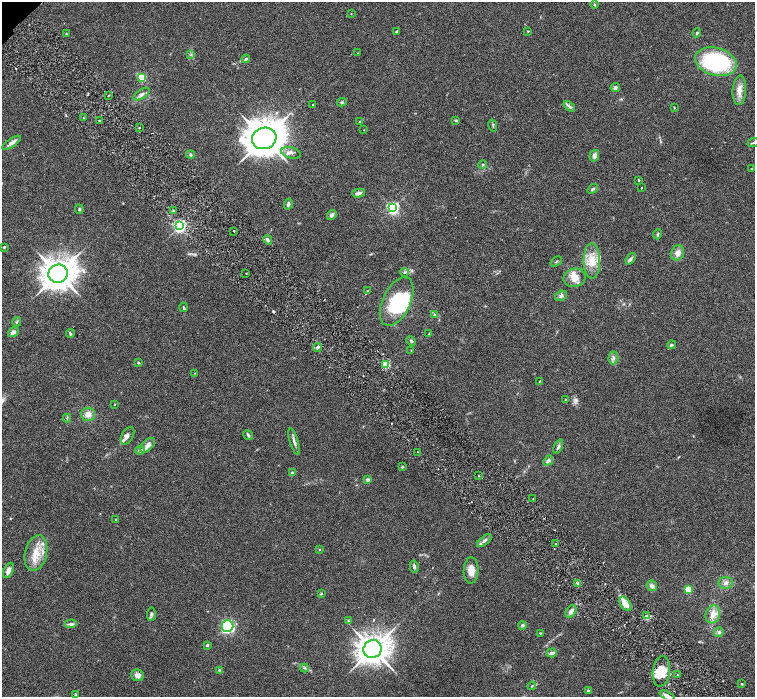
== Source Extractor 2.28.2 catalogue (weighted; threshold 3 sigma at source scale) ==
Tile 6 of 4 x 4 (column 2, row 2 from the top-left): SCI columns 1511-3015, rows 3085-4474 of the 6028 x 6026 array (HDU 1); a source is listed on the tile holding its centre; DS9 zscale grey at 2 x 2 block average (1 PNG px = mean of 2 x 2 image px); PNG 757 x 699 px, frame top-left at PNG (2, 2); each listed source drawn as its Kron ellipse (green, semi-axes under 4 px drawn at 4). Shown black and unused: <1% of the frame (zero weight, under 3 of 6 exposures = <1% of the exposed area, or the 3 px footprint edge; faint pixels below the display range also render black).
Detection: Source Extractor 2.28.2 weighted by HDU 2 'WHT'; one run over the whole footprint, this tile lists its part. Background 0.0444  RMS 0.0034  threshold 0.0139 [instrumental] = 3 sigma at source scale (4.09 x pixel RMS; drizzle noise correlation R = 1.36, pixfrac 0.8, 0.05/0.05 arcsec/px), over >= 5 px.
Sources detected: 144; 1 inside a brighter object's white glare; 1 cosmic-ray / hot-pixel residue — neither listed nor drawn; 1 coinciding with a brighter row at this scale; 13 inside a brighter listed object's ellipse — not listed separately; the other 128 listed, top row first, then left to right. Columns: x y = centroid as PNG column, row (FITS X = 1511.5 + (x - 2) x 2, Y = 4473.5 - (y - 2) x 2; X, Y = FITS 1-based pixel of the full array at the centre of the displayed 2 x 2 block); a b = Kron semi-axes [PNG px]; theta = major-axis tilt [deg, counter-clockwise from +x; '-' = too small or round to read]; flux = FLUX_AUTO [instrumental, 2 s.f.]
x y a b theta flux
594 5 4 3 - 0.83
351 14 2 2 - 0.26
396 31 4 2 - 0.88
528 31 3 2 - 0.48
697 33 4 3 - 0.97
66 34 3 2 - 0.43
358 53 3 2 - 0.36
191 54 4 3 - 0.8
246 59 4 3 - 1.1
716 62 21 14 -15 89
142 77 3 3 - 42
615 87 5 4 - 1.8
739 90 15 6 87 6
141 94 9 4 32 2.7
108 96 2 2 - 0.46
342 102 5 3 - 0.95
312 104 2 2 - 0.36
569 106 6 3 -38 1.6
674 107 3 2 - 0.42
84 118 2 2 - 0.57
99 120 2 2 - 0.65
456 120 4 3 - 0.92
360 121 3 3 - 0.55
493 125 6 2 -77 0.78
139 128 2 2 - 0.38
364 130 2 2 - 0.24
264 138 12 10 19 1500
12 143 10 3 34 3.8
753 143 6 2 21 0.89
291 153 10 5 -14 3.2
191 155 4 3 - 1.1
594 156 6 4 73 2.9
482 165 4 3 - 0.82
751 169 3 2 - 0.37
639 180 2 2 - 0.98
641 188 2 2 - 0.3
593 189 6 3 39 1.3
359 193 6 4 14 2.9
288 204 5 3 - 1.9
393 208 3 3 - 150
79 209 5 3 - 0.85
173 211 3 2 - 0.88
332 215 5 4 - 2
180 226 3 3 - 160
234 231 2 2 - 0.56
658 234 5 3 - 0.91
268 240 5 3 - 2
4 247 4 3 - 0.7
678 253 8 6 67 4.7
631 259 6 4 53 1.5
592 261 17 8 -89 12
556 262 6 2 35 0.76
404 272 4 3 - 0.99
246 273 2 2 - 0.37
58 274 10 9 - 990
575 278 11 9 14 7.5
368 291 4 3 - 0.84
561 296 6 5 - 1.8
397 301 26 14 64 41
184 307 5 3 - 0.95
434 314 3 2 - 0.46
17 322 5 2 - 0.81
13 332 6 4 39 3
70 333 4 3 - 1.2
429 334 4 2 - 0.5
411 341 5 3 - 1
671 345 4 4 - 1.1
317 348 4 3 - 1.2
411 350 3 2 - 0.29
613 358 6 5 - 2.1
138 363 3 3 - 0.66
386 365 3 3 - 42
195 373 2 2 - 0.26
539 381 3 2 - 0.4
565 399 3 2 - 0.37
115 404 3 2 - 0.32
88 414 7 6 - 4.8
67 418 4 3 - 0.77
248 435 5 3 - 1.4
127 436 10 5 61 2.4
294 441 14 3 -73 2.5
147 445 9 5 42 4.1
558 447 7 3 66 1.6
140 450 5 4 - 1.4
418 452 2 2 - 0.39
548 461 5 4 - 2.1
402 467 3 3 - 0.76
292 473 4 3 - 1.3
478 476 2 2 - 0.81
368 480 4 3 - 2.2
533 499 2 2 - 0.43
115 519 2 2 - 0.37
484 540 9 3 38 2.2
555 544 2 2 - 0.42
319 549 2 2 - 0.39
36 553 18 11 76 13
414 566 6 3 -79 1.7
8 570 8 4 65 3.4
471 570 13 7 89 7
726 583 7 6 - 2.7
578 584 4 4 - 1.4
652 586 5 5 - 2.6
688 589 3 3 - 33
321 594 3 3 - 0.81
625 604 8 5 -54 7.5
571 612 7 5 57 2.9
151 614 7 4 88 1.3
713 614 9 7 73 5.6
647 616 3 3 - 1.2
348 621 4 3 - 0.84
71 624 6 4 4 2.4
522 625 4 4 - 1.3
227 626 6 5 - 60
719 632 5 4 - 1.6
540 633 3 3 - 0.56
207 645 3 3 - 0.75
373 649 9 8 - 770
552 653 5 3 - 2.8
305 668 4 2 - 0.69
219 670 4 3 - 0.76
661 671 15 8 82 11
677 674 2 2 - 0.6
137 675 6 6 - 3.7
742 684 2 2 - 1.3
532 686 4 3 - 0.76
588 691 3 3 - 0.73
75 694 3 2 - 0.79
667 696 8 3 -27 3.1
Isophote crosses this tile's border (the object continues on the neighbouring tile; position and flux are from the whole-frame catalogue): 2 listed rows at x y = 753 143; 667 696
Diffuse or blended objects may show on this block-average render without a row.